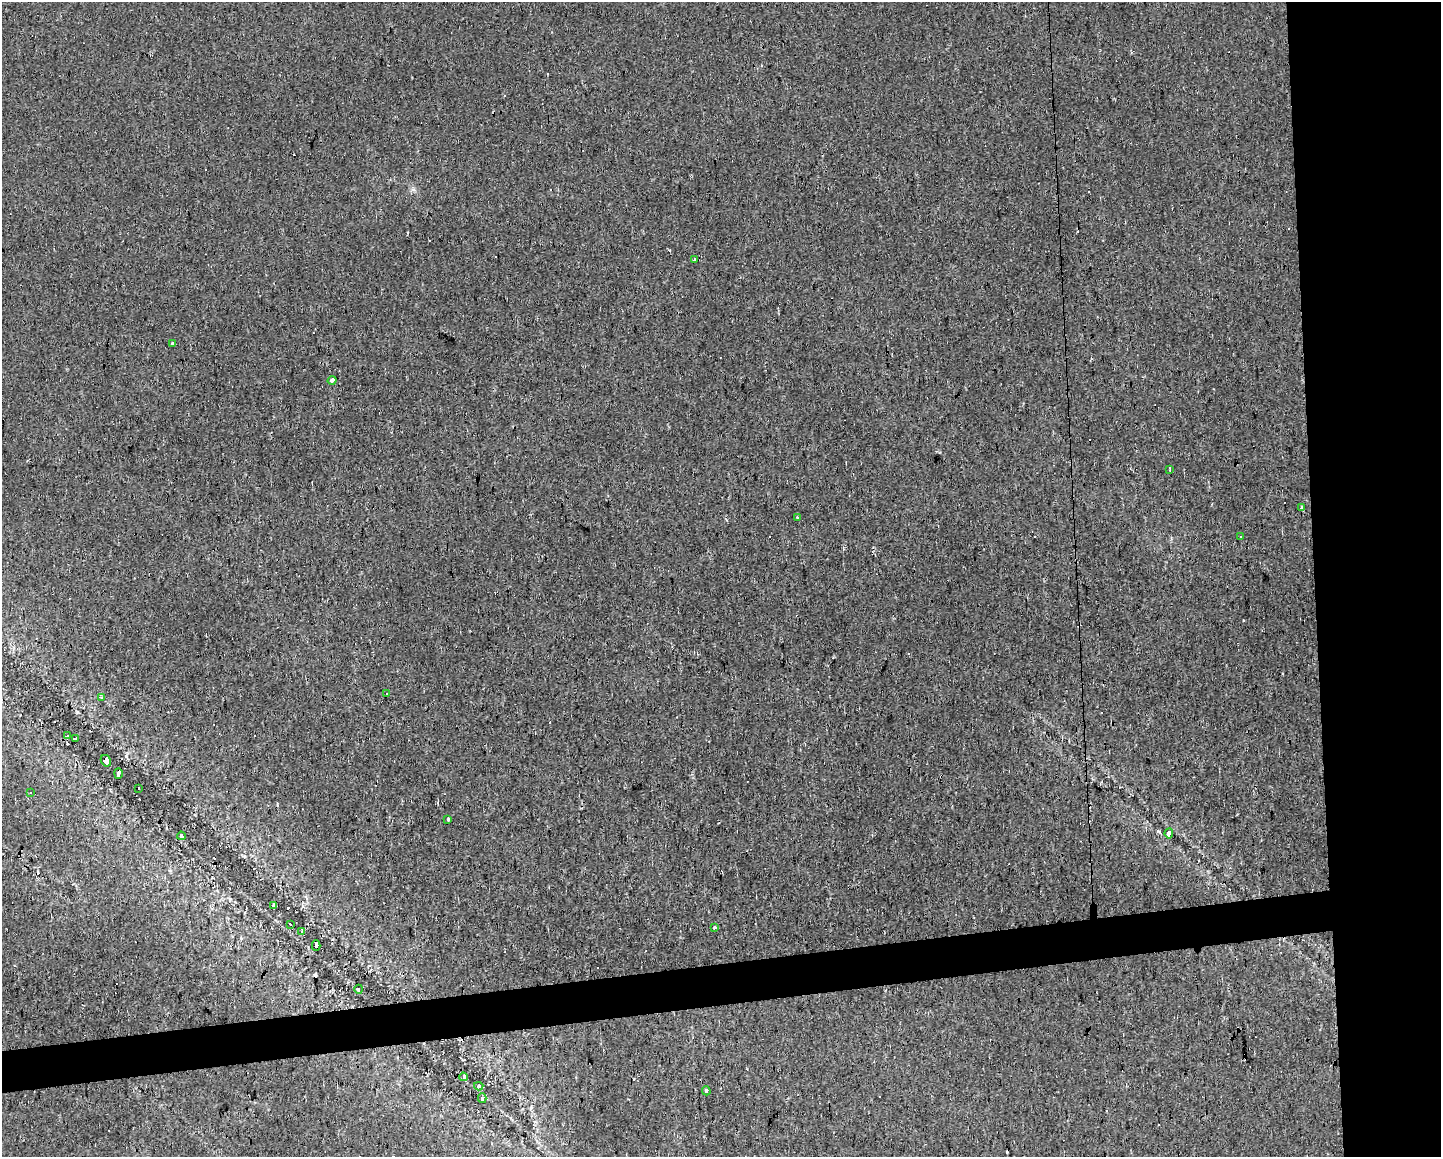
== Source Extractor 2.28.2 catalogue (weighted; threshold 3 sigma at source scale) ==
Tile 6 of 3 x 4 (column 3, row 2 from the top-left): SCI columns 2888-4326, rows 2312-3466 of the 4377 x 4622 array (HDU 1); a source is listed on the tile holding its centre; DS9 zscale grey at full resolution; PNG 1443 x 1159 px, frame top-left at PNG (2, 2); each listed source drawn as its Kron ellipse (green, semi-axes under 4 px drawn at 4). Shown black and unused: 12% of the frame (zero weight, under 2 of 3 exposures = <1% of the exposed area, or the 3 px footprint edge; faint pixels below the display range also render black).
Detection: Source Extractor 2.28.2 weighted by HDU 2 'WHT'; one run over the whole footprint, this tile lists its part. Background 0.0146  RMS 0.0062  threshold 0.0277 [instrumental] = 3 sigma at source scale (4.5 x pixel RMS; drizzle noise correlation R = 1.50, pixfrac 1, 0.0396/0.0396 arcsec/px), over >= 5 px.
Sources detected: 44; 16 cosmic-ray / hot-pixel residue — neither listed nor drawn; the other 28 listed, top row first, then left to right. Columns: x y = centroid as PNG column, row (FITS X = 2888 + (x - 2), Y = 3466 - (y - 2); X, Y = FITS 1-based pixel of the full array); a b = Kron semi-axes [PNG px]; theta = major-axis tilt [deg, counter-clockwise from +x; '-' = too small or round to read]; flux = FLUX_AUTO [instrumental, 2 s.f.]
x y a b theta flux
694 259 3 3 - 6.9
172 343 3 3 - 5.5
332 380 4 3 - 6.7
1170 470 3 2 - 1.4
1302 508 4 3 - 1.9
797 517 3 2 - 0.69
1241 537 3 3 - 1.1
387 694 3 3 - 1
101 698 3 3 - 2.2
67 736 4 3 - 1.4
75 739 4 3 - 5.4
106 761 6 5 - 100
118 773 5 4 - 67
138 788 3 3 - 3.6
31 793 3 3 - 1
448 819 3 3 - 1.6
1169 833 5 3 - 9.7
181 836 4 3 - 1.9
273 905 4 3 - 4.3
290 924 4 3 - 8
715 928 3 3 - 4.8
301 931 4 3 - 3.8
316 946 5 3 - 19
359 989 4 3 - 25
463 1077 4 3 - 10
479 1086 4 4 - 1.1
706 1091 4 3 - 2.4
482 1098 5 3 - 55
Overlapping masked pixels (flux is a lower limit): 2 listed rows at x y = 106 761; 118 773
Unlisted compact peaks at least as high as the median listed source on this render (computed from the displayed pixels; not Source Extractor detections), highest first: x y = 126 756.